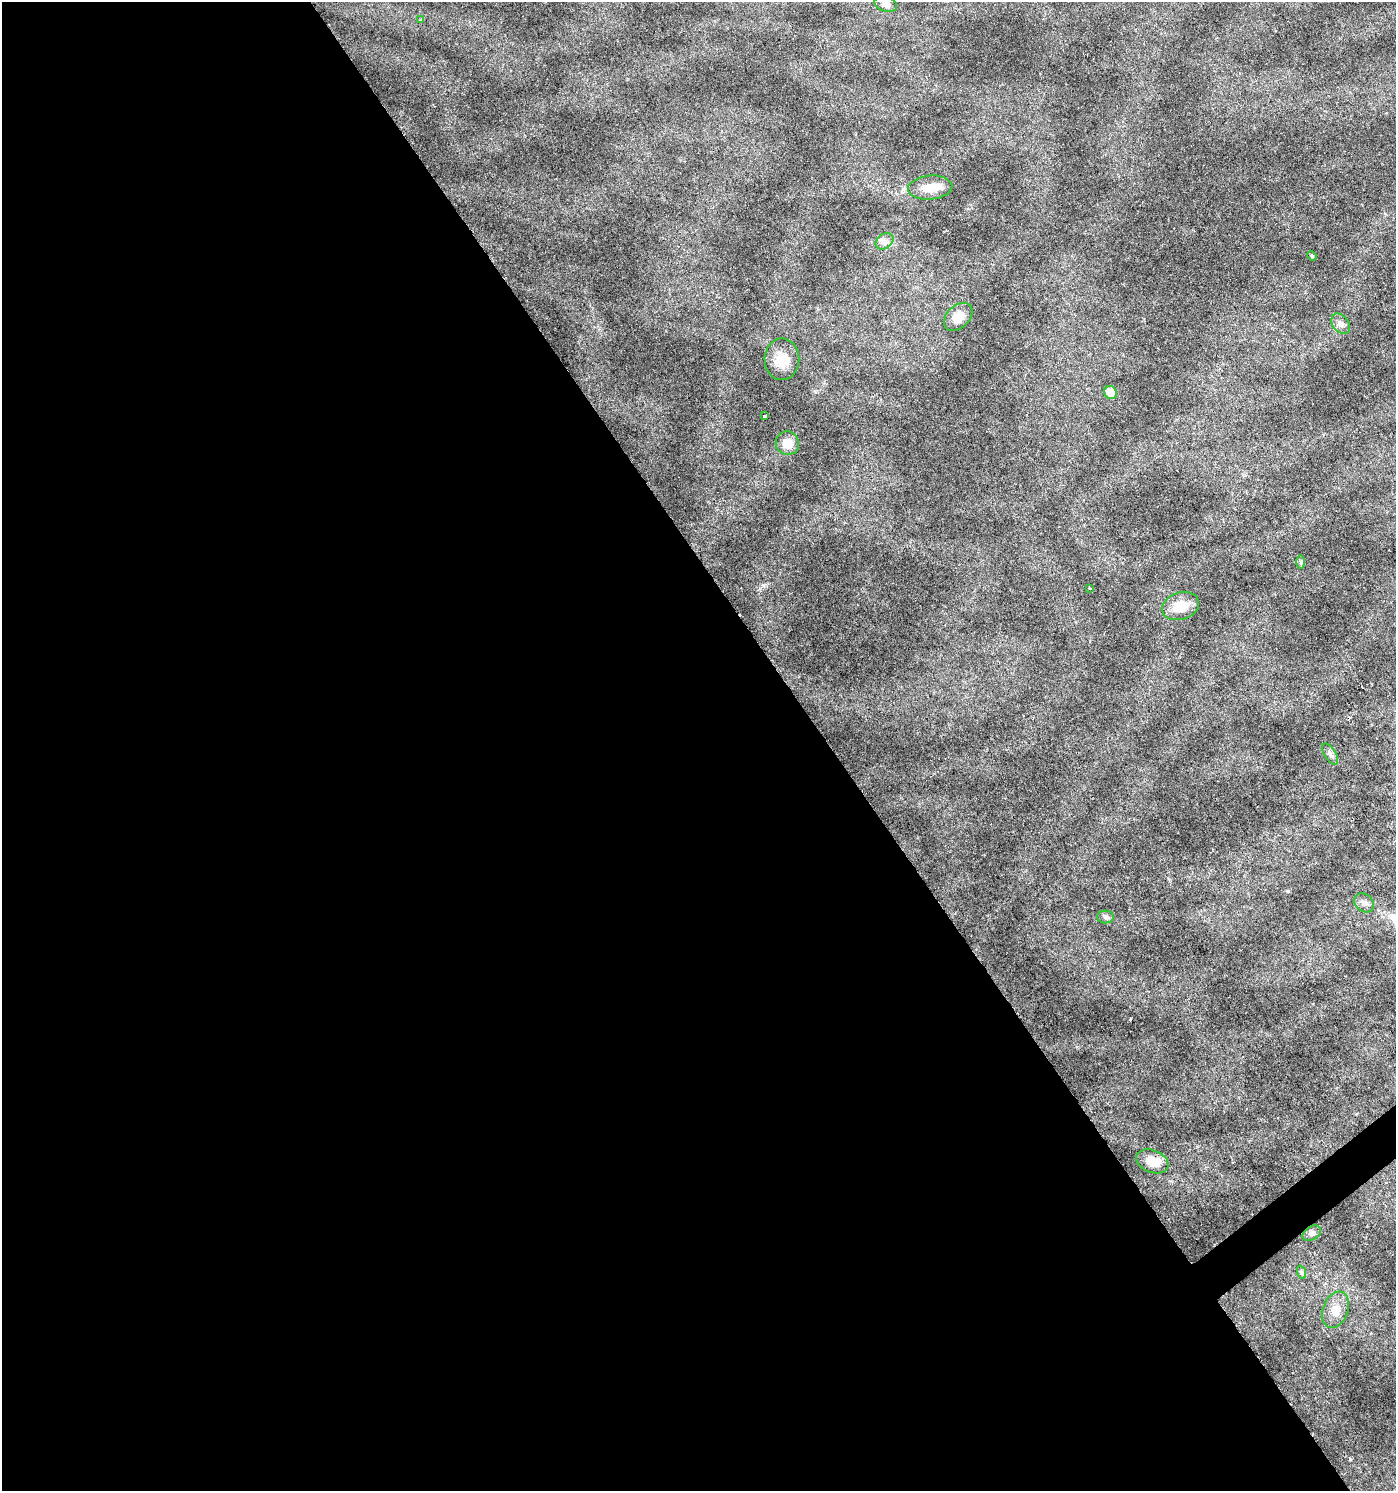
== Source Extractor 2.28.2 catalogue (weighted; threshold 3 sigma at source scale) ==
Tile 9 of 4 x 4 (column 1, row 3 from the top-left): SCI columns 132-1525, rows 1493-2981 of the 5901 x 5965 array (HDU 1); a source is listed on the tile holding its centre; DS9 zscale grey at full resolution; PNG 1398 x 1493 px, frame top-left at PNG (2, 2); each listed source drawn as its Kron ellipse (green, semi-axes under 4 px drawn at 4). Shown black and unused: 60% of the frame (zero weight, under 3 of 6 exposures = <1% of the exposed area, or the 3 px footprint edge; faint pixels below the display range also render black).
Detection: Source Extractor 2.28.2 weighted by HDU 2 'WHT'; one run over the whole footprint, this tile lists its part. Background 0.0228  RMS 0.0022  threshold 0.00888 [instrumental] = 3 sigma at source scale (4.09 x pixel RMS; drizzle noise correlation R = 1.36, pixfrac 0.8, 0.0396/0.0396 arcsec/px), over >= 5 px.
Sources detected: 21; all 21 listed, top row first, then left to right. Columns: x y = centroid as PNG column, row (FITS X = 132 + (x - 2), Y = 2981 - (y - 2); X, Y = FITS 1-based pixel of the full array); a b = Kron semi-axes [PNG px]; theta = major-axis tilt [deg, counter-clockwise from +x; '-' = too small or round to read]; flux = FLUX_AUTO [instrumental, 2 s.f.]
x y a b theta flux
886 4 11 7 -16 1
421 20 4 4 - 0.23
930 188 22 12 5 2.7
885 241 9 7 36 0.9
1312 256 5 3 - 0.19
958 317 16 11 44 2.6
1341 324 11 8 -51 1.1
782 359 21 17 -89 3.8
1110 393 7 6 - 2.5
764 416 3 3 - 0.34
787 443 12 11 - 2.3
1301 562 7 4 -90 0.32
1089 588 3 2 - 0.2
1181 606 19 13 17 3.8
1330 754 12 5 -56 0.72
1364 903 11 8 -41 0.96
1105 917 8 6 -2 0.58
1152 1161 17 11 -22 3
1312 1233 10 6 30 0.67
1301 1272 7 4 -71 0.36
1336 1310 19 12 68 2.6
Unlisted compact peaks at least as high as the median listed source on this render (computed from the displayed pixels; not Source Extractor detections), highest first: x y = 1288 891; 1130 1019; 1350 1459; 764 585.